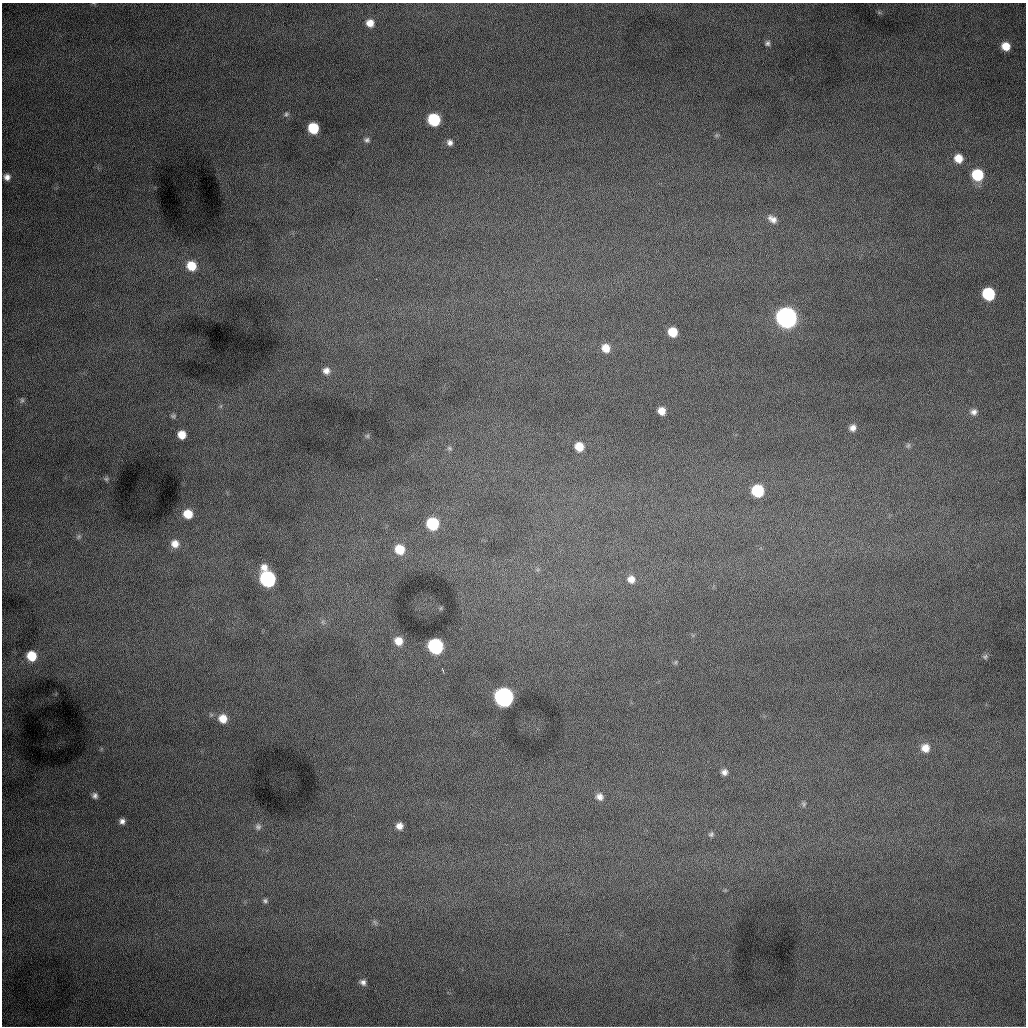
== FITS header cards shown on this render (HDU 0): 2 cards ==
NAXIS1  =                 1024 /fastest changing axis
NAXIS2  =                 1024 /next to fastest changing axis

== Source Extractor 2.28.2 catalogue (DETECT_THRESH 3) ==
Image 1024 x 1024 px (HDU 0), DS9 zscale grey, 1 PNG px = 1 image px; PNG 1028 x 1028 px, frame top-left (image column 1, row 1024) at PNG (2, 3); no overlay
Background 1010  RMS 13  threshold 38.2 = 3 sigma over >= 5 px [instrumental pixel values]
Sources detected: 59; all 59 listed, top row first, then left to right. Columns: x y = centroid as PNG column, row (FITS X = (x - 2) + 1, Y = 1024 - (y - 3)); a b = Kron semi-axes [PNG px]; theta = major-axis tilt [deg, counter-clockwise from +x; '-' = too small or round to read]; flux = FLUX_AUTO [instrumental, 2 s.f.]
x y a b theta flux
370 23 8 7 - 8300
767 43 8 7 - 2500
1006 46 8 7 - 12000
286 114 7 6 - 1800
434 120 8 8 - 58000
313 128 8 7 - 33000
367 140 7 6 - 2300
450 142 8 7 - 3700
958 158 9 8 - 11000
977 175 9 8 - 41000
7 177 6 5 - 4200
772 219 14 9 -33 6400
191 266 10 9 - 19000
988 294 9 8 - 59000
786 317 10 9 - 720000
673 332 8 7 - 18000
606 348 9 8 - 10000
326 371 9 8 - 5300
22 400 7 6 - 1800
221 406 6 4 71 1200
661 411 7 6 - 7800
974 412 9 8 - 4000
173 416 7 7 - 2000
853 428 8 7 - 4700
182 435 7 7 - 12000
367 436 6 5 - 1400
908 445 8 6 68 1900
579 447 8 7 - 14000
449 448 7 5 -16 1800
106 479 6 5 - 1500
758 491 8 8 - 50000
188 514 8 8 - 15000
432 524 8 8 - 51000
79 537 7 6 - 2100
175 544 9 9 - 8200
400 549 10 9 - 19000
267 579 11 8 -69 190000
631 579 9 9 - 7000
441 608 6 4 71 880
323 622 7 4 -72 1800
398 641 9 8 - 10000
435 646 9 8 - 150000
31 656 9 9 - 21000
985 657 7 6 - 1700
676 662 6 4 71 1100
504 697 9 9 - 440000
223 719 9 9 - 11000
925 748 10 9 - 9200
724 772 8 7 - 3900
95 795 7 7 - 3000
599 797 9 8 - 4900
804 804 8 6 -84 1800
122 821 6 6 - 3500
399 826 8 7 - 5900
258 827 9 8 - 3400
711 834 7 6 - 1900
265 901 7 6 - 2100
375 922 8 4 -53 1700
363 982 8 7 - 3600